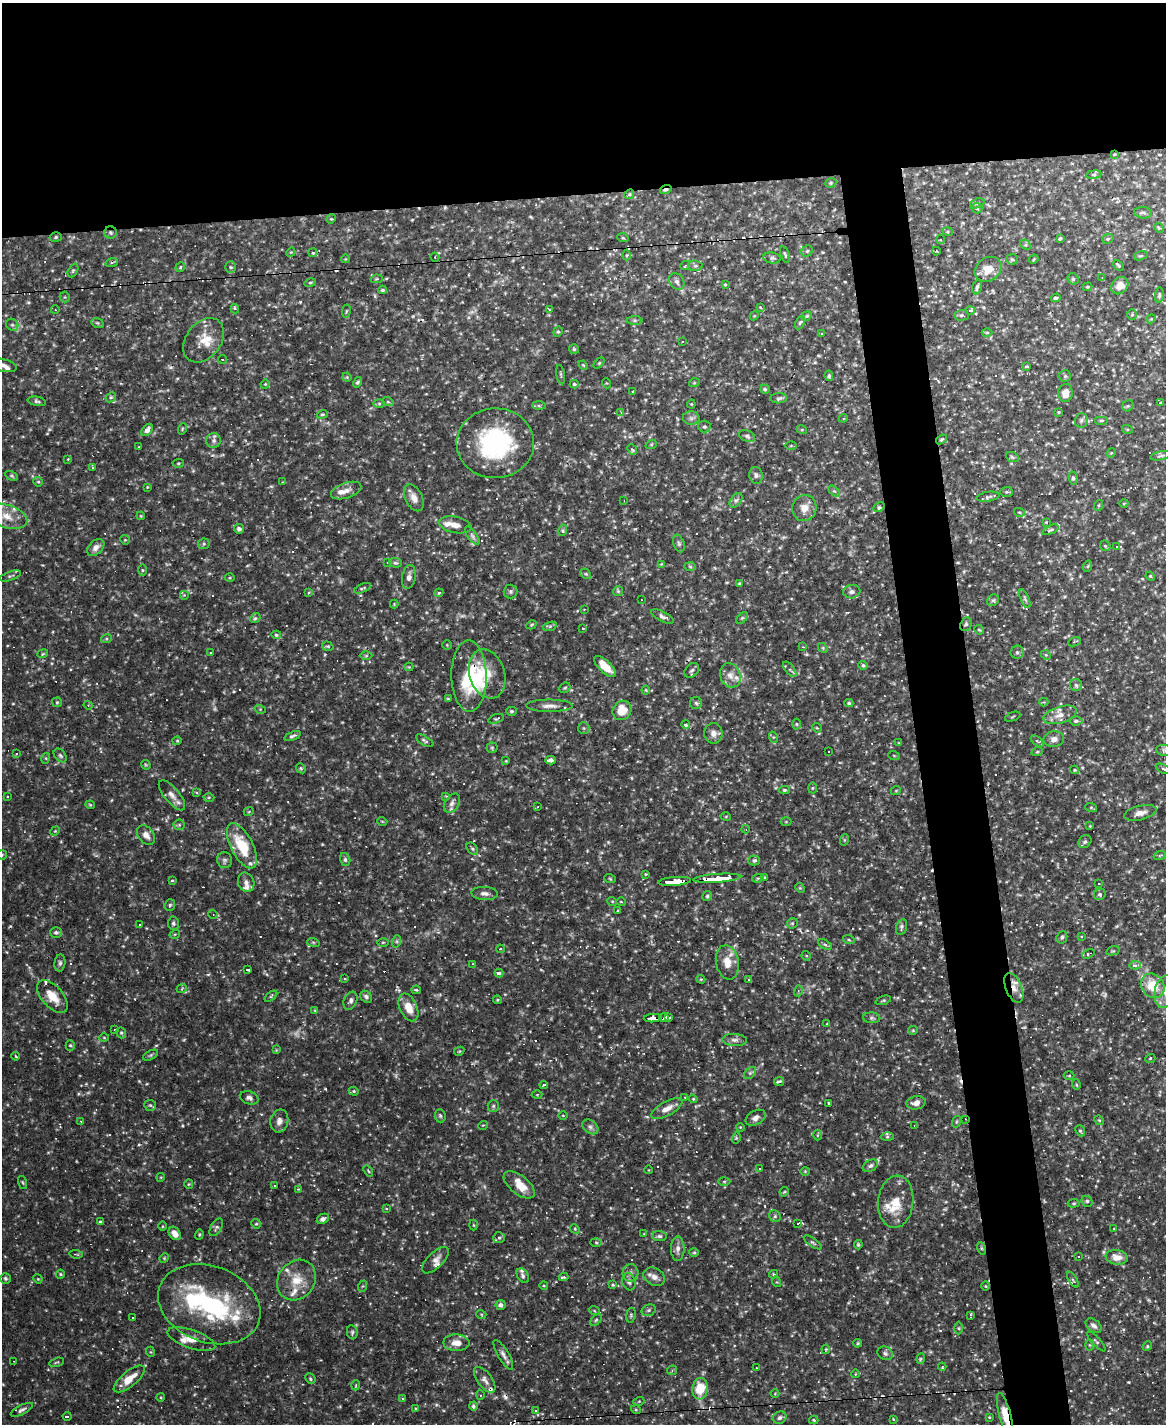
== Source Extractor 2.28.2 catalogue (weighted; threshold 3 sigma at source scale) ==
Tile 2 of 4 x 3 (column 2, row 1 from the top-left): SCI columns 1165-2328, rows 3082-4503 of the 4655 x 4633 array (HDU 1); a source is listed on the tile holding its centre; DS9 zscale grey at full resolution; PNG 1168 x 1426 px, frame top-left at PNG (2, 3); each listed source drawn as its Kron ellipse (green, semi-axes under 4 px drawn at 4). Shown black and unused: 18% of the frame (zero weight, under 2 of 3 exposures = <1% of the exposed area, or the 3 px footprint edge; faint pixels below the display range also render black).
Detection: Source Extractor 2.28.2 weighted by HDU 2 'WHT'; one run over the whole footprint, this tile lists its part. Background 0.123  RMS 0.0039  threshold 0.0176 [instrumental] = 3 sigma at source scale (4.5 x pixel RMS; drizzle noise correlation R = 1.50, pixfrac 1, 0.05/0.05 arcsec/px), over >= 5 px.
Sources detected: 596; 6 too faint to see at this stretch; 3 inside a brighter object's white glare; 71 cosmic-ray / hot-pixel residue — neither listed nor drawn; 20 inside a brighter listed object's ellipse — not listed separately; the other 496 listed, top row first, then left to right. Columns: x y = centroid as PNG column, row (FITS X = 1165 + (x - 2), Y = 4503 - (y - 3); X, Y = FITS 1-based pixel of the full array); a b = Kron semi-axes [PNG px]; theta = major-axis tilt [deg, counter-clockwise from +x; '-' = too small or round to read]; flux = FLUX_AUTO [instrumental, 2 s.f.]
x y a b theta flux
1115 154 4 2 - 0.3
1094 175 7 4 8 0.66
831 183 6 4 21 0.57
666 190 6 3 18 0.88
629 194 5 4 - 0.55
977 203 7 4 20 0.72
977 208 5 5 - 0.64
1143 213 9 5 -6 1.1
331 219 5 4 - 0.4
1159 228 5 4 - 0.46
948 232 5 3 - 0.49
110 233 6 6 - 0.91
56 237 6 4 17 0.64
623 238 5 3 - 0.41
1060 238 4 2 - 0.46
1108 239 6 4 21 0.58
941 240 4 3 - 1.2
1026 245 6 4 -45 0.62
807 251 6 5 - 0.76
936 251 4 2 - 0.28
291 252 5 4 - 0.35
313 253 4 3 - 0.96
785 254 9 3 -71 0.54
627 255 5 3 - 0.42
1141 256 7 4 18 0.57
435 257 4 4 - 0.57
772 258 8 5 -8 1
345 259 4 3 - 0.3
1012 259 6 5 - 0.64
1034 259 5 4 - 0.41
112 262 6 4 19 0.5
1118 265 6 3 -45 0.48
685 266 5 3 - 0.45
695 266 7 5 -6 0.81
180 267 5 4 - 0.64
231 267 6 5 - 0.9
988 269 14 11 35 5.3
73 270 7 4 63 0.6
1102 278 3 3 - 0.35
376 279 6 4 11 0.52
1073 279 6 5 - 0.67
677 282 9 7 -54 1.3
310 283 6 4 15 0.58
725 284 3 3 - 0.38
1120 286 9 7 45 4
977 287 7 4 76 0.99
1088 287 5 3 - 0.5
383 290 4 3 - 0.62
1159 295 8 4 83 0.59
65 297 5 5 - 0.51
1056 298 5 3 - 0.78
761 307 3 3 - 1.9
235 309 5 3 - 0.72
55 310 4 3 - 0.32
550 310 3 3 - 0.88
346 311 7 3 81 0.46
970 311 4 3 - 23
961 315 7 5 2 0.79
1132 315 5 4 - 0.52
754 316 4 3 - 0.37
807 316 5 4 - 0.56
1151 319 5 3 - 0.35
635 321 8 4 0 0.62
800 322 7 4 62 0.65
97 323 6 4 -20 0.6
12 325 6 5 - 0.87
558 332 5 4 - 0.54
821 333 3 2 - 0.5
987 333 5 3 - 0.41
204 340 24 17 52 7.7
683 342 3 3 - 13
574 349 5 5 - 0.56
222 359 4 3 - 10
599 363 6 4 45 0.51
4 365 13 6 -13 1.9
583 365 5 4 - 0.38
1026 367 3 3 - 2.3
561 375 10 3 -80 0.56
829 376 5 4 - 0.67
1065 376 6 6 - 0.66
347 377 5 4 - 0.4
358 382 5 4 - 0.8
606 383 5 3 - 0.34
694 383 5 3 - 0.39
265 384 4 4 - 0.42
574 384 4 4 - 1
765 389 4 4 - 0.55
633 391 3 3 - 0.53
1065 393 9 7 86 3.7
111 397 6 4 44 0.67
779 398 8 5 4 0.91
37 401 9 4 -11 0.84
388 402 6 3 -19 0.48
379 403 6 4 0 0.51
1161 403 3 3 - 0.47
691 404 4 4 - 0.4
539 406 7 4 -1 0.76
1128 406 6 5 - 0.6
621 412 4 3 - 0.33
1059 412 3 3 - 0.39
322 414 6 4 19 0.56
691 418 8 6 0 1.3
843 418 4 4 - 0.51
1081 420 7 6 - 1
1101 420 7 3 0 0.55
704 427 6 6 - 0.74
182 429 6 3 72 0.41
1127 429 5 3 - 0.42
147 430 7 4 51 1.7
802 430 5 3 - 0.47
747 436 8 5 -23 0.99
941 439 6 3 36 0.48
214 440 7 7 - 1.4
495 443 38 35 2 50
651 445 6 3 19 0.4
791 446 5 3 - 0.37
139 447 3 3 - 0.3
632 450 5 4 - 0.68
1111 453 5 3 - 0.38
1161 456 11 3 11 0.75
1012 457 6 5 - 0.66
68 459 2 2 - 0.27
178 463 6 4 6 0.5
93 467 3 3 - 0.58
756 475 8 6 -80 1.2
12 476 7 4 -27 0.56
1073 478 6 4 -80 0.7
38 482 5 4 - 0.5
283 482 2 2 - 0.32
147 487 4 4 - 0.34
346 491 16 7 18 2.8
834 491 6 4 -43 0.55
1006 492 6 5 - 0.64
988 497 11 5 9 1.1
414 498 14 8 -64 2.9
736 500 8 5 52 1.1
624 501 4 3 - 0.36
1124 503 4 3 - 0.33
1099 505 5 3 - 0.44
879 507 6 4 32 0.62
804 508 13 12 - 4.2
1019 512 5 3 - 0.45
7 516 21 11 -17 6.1
141 516 4 3 - 0.35
1046 522 3 3 - 0.34
455 525 16 8 -12 2.9
239 529 5 4 - 1.1
563 530 6 4 73 0.57
1050 530 9 4 21 0.82
472 536 11 4 -55 1.1
125 540 5 4 - 0.41
679 543 9 5 -73 1
204 544 6 5 - 0.64
1105 546 6 4 -44 0.58
1117 546 3 3 - 0.43
96 547 10 6 45 2.1
387 563 3 3 - 0.43
395 563 6 5 - 0.72
661 564 4 4 - 0.34
1088 566 6 3 71 0.45
690 567 6 4 -2 0.54
142 570 6 4 -89 0.52
586 574 6 4 -42 0.59
10 576 11 3 19 0.69
1150 576 5 3 - 0.42
230 577 5 3 - 0.41
409 577 12 7 80 2
740 584 4 4 - 0.61
362 588 9 3 23 0.62
618 591 5 5 - 0.57
309 592 4 3 - 0.72
511 592 7 7 - 0.91
852 592 8 6 5 1.5
439 593 4 4 - 0.49
184 595 5 5 - 0.46
1025 599 10 4 -66 0.8
641 600 2 2 - 0.22
993 600 6 5 - 0.72
394 604 4 4 - 0.34
584 609 3 3 - 0.33
663 617 12 5 -25 1.3
255 618 5 4 - 0.55
742 618 7 4 44 0.56
966 624 7 5 68 0.88
531 625 5 3 - 0.42
550 626 7 4 19 0.71
583 629 3 2 - 0.31
979 630 5 4 - 0.48
276 635 5 4 - 0.59
106 639 5 3 - 0.51
1075 642 6 3 22 0.54
447 645 5 4 - 0.43
328 646 6 4 -18 0.5
803 647 4 3 - 0.34
823 648 5 4 - 0.45
210 652 3 3 - 19
1017 652 6 6 - 1
43 654 6 3 21 0.44
1046 655 5 4 - 0.48
366 656 6 4 1 0.61
863 665 5 4 - 0.64
605 666 14 6 -44 5.6
409 667 4 4 - 0.39
790 669 9 4 -52 0.82
692 670 8 6 44 1.1
487 674 25 17 -72 8.6
730 675 12 10 -69 3.4
469 676 36 17 -89 18
1076 685 6 6 - 0.9
565 688 6 5 - 0.55
646 690 4 4 - 0.37
448 699 3 3 - 0.39
57 702 5 5 - 0.54
1044 702 4 4 - 0.38
696 703 6 6 - 0.82
849 703 4 4 - 0.51
88 705 4 3 - 0.38
549 706 23 6 0 2.8
260 709 5 3 - 0.41
622 710 10 9 - 7.6
512 711 5 4 - 0.63
1060 715 17 8 17 3.6
1013 717 8 2 21 0.41
496 719 8 3 17 0.53
1076 721 6 4 6 1
797 724 5 3 - 0.44
686 725 4 4 - 0.86
584 728 6 5 - 0.75
817 728 5 4 - 0.39
713 733 10 9 - 2.2
292 736 9 4 20 0.89
773 737 6 4 -71 0.48
1054 739 10 7 6 2
177 741 4 4 - 0.42
425 741 10 4 -32 0.92
1037 741 7 3 -36 0.67
899 743 4 2 - 0.27
492 748 5 5 - 0.55
1164 750 8 5 -9 1
829 751 3 3 - 2.1
1037 752 6 3 19 0.45
16 754 3 3 - 1.2
60 756 8 5 -49 0.85
894 756 6 3 -20 0.43
46 758 5 3 - 0.44
551 760 5 4 - 1.5
506 761 3 3 - 0.31
146 765 5 4 - 0.4
301 768 5 4 - 0.53
1163 769 8 4 -25 0.92
1075 770 4 4 - 0.47
812 788 5 3 - 0.37
785 790 5 4 - 0.61
896 790 5 3 - 0.32
196 793 3 3 - 3.4
172 795 18 7 -50 2.8
446 796 4 4 - 0.4
7 797 3 2 - 0.33
209 797 5 3 - 0.43
452 803 10 7 58 1.6
90 805 4 4 - 0.43
538 807 3 3 - 0.47
1091 807 6 4 -19 0.51
249 811 5 3 - 0.33
1140 813 16 7 13 2.8
726 817 5 3 - 0.38
382 821 5 3 - 0.32
786 822 5 3 - 0.36
179 825 5 5 - 0.65
1090 826 4 4 - 0.3
746 829 4 3 - 0.34
55 831 5 4 - 0.43
146 835 11 7 -50 2.3
844 840 6 3 72 0.42
1085 842 7 6 - 0.91
242 846 25 11 -62 14
472 849 7 5 -48 0.68
2 855 5 5 - 0.51
1160 855 6 3 20 0.46
345 859 7 5 -75 0.78
225 860 8 7 - 1.1
754 860 6 5 - 0.83
645 874 4 3 - 0.35
717 878 24 3 4 140
758 878 6 3 18 0.46
764 878 3 2 - 0.36
610 879 6 3 -20 0.44
172 880 3 3 - 0.49
675 881 16 3 4 94
246 882 10 8 -69 1.7
1099 884 2 2 - 0.28
800 888 5 4 - 0.4
485 893 13 6 -4 1.8
1100 894 6 5 - 0.97
707 896 5 4 - 0.71
612 901 5 3 - 0.35
621 902 4 3 - 0.32
170 905 6 5 - 0.66
617 911 3 2 - 0.5
213 914 5 3 - 0.35
173 923 7 5 87 0.85
792 923 5 5 - 0.66
139 925 3 3 - 1.2
901 927 8 5 75 0.91
56 932 6 5 - 0.96
175 934 5 3 - 0.39
1081 936 4 3 - 0.41
1062 937 6 5 - 0.8
849 940 6 4 -19 0.53
397 941 6 4 72 0.69
313 942 6 4 -19 0.5
383 942 6 4 1 0.39
825 944 7 4 -32 0.74
500 949 4 3 - 0.62
1113 951 7 4 13 0.53
1088 954 6 4 22 0.76
806 956 5 4 - 0.53
727 962 17 11 -79 5.4
60 963 8 5 83 0.94
473 964 3 2 - 0.39
1135 965 6 3 4 6.2
247 970 3 2 - 0.47
499 973 4 3 - 35
344 979 4 3 - 0.43
701 979 4 4 - 0.44
749 980 3 3 - 0.58
1153 986 13 11 -50 10
182 988 5 3 - 0.39
1014 988 15 8 -68 4.3
416 990 5 3 - 0.56
798 991 5 3 - 0.56
1165 991 17 10 78 3.6
52 996 20 10 -49 6.7
271 996 7 3 39 0.56
366 997 6 5 - 1.1
497 1000 4 4 - 0.39
883 1000 8 4 18 0.54
350 1001 9 6 65 1.4
408 1007 15 8 -66 5.6
315 1010 4 3 - 0.34
664 1017 4 3 - 18
653 1018 9 3 4 28
668 1018 4 3 - 16
872 1018 8 5 -2 0.88
827 1024 3 3 - 0.38
114 1030 2 2 - 0.36
913 1030 5 4 - 0.45
121 1033 6 4 -69 0.64
104 1038 5 3 - 0.36
735 1040 12 6 -4 1.7
70 1045 5 4 - 0.56
276 1050 4 4 - 0.34
459 1051 5 4 - 0.4
151 1055 8 4 28 0.64
16 1056 4 3 - 0.39
1150 1059 5 3 - 0.37
750 1073 7 4 45 0.87
1069 1076 5 3 - 0.4
779 1081 5 3 - 1.8
1076 1084 5 4 - 0.57
544 1085 4 3 - 1.9
354 1091 5 4 - 0.48
537 1095 5 3 - 0.36
685 1097 3 3 - 0.42
249 1098 9 6 -17 1.5
693 1099 4 3 - 0.4
829 1103 3 3 - 0.7
916 1103 9 6 11 2.3
150 1105 6 5 - 0.71
493 1106 6 5 - 0.77
667 1109 17 7 29 3.2
563 1115 4 3 - 0.3
440 1116 6 5 - 0.73
755 1118 11 7 29 1.7
965 1119 3 2 - 0.26
1099 1120 5 4 - 0.48
81 1121 3 3 - 0.38
279 1121 12 9 76 2.4
956 1122 6 4 71 0.54
483 1125 5 3 - 0.31
914 1125 3 2 - 0.29
590 1127 9 6 -40 1.3
740 1127 4 3 - 0.34
1080 1131 6 4 -66 0.61
817 1135 5 3 - 0.38
887 1137 6 4 -1 0.62
736 1138 6 3 73 0.45
870 1166 8 5 30 1.1
760 1168 3 3 - 9.9
649 1170 4 3 - 0.26
368 1171 6 3 -53 0.44
805 1171 4 4 - 0.47
161 1177 4 3 - 0.34
724 1181 6 4 0 0.56
22 1182 7 3 -71 0.44
189 1184 4 4 - 0.42
519 1185 18 9 -38 5.3
274 1186 3 3 - 8.3
298 1189 3 3 - 0.32
784 1192 5 3 - 0.41
1087 1201 6 5 - 0.74
896 1202 26 17 84 9.9
1074 1203 6 4 5 0.54
386 1208 3 3 - 0.41
775 1216 6 5 - 0.7
323 1219 6 5 - 1.8
100 1222 4 3 - 0.73
797 1223 3 3 - 18
256 1224 5 4 - 0.49
473 1225 5 3 - 0.37
162 1226 5 3 - 0.39
216 1227 9 5 59 0.97
575 1229 5 4 - 0.48
1114 1229 4 2 - 0.27
175 1233 7 5 -56 2.9
199 1234 5 4 - 0.49
644 1234 4 4 - 0.33
659 1236 7 5 -3 0.96
499 1238 6 5 - 0.86
596 1242 6 4 -2 0.49
813 1242 10 4 -35 0.85
858 1245 4 3 - 0.56
981 1248 6 4 -71 0.6
678 1249 12 7 -89 1.9
694 1252 5 4 - 0.48
76 1254 7 3 -7 0.5
1079 1256 3 2 - 0.37
1117 1257 11 7 -8 4
164 1258 5 4 - 0.42
435 1260 17 7 44 2.3
630 1273 8 8 - 1.5
60 1274 4 4 - 0.46
773 1274 4 4 - 0.46
523 1276 8 5 -57 0.88
563 1277 5 3 - 1.6
654 1277 11 8 -29 2.4
5 1278 5 5 - 0.67
38 1279 5 3 - 0.36
296 1280 21 18 52 8.5
1073 1280 9 4 -59 0.76
629 1282 9 6 -75 1.5
777 1282 5 3 - 0.39
613 1285 4 4 - 0.52
363 1286 6 3 70 0.45
544 1286 4 3 - 0.35
986 1286 4 3 - 0.33
209 1304 53 38 -20 47
501 1305 5 5 - 1.4
594 1310 5 3 - 0.42
649 1310 7 5 16 0.9
481 1314 5 3 - 0.37
631 1315 7 4 81 0.62
970 1315 3 2 - 0.61
133 1317 3 3 - 1.6
596 1320 7 4 45 0.64
1094 1326 9 6 -37 1.4
959 1328 6 4 -89 0.54
352 1332 7 5 -81 0.78
191 1339 25 9 -19 4.7
1096 1341 13 4 -48 0.8
456 1343 13 8 -1 3.5
857 1343 4 3 - 0.51
1090 1345 6 4 -90 0.54
1147 1346 5 4 - 0.47
826 1349 5 3 - 0.43
151 1352 5 3 - 0.36
885 1353 8 6 -27 1.2
503 1355 17 5 -60 1.9
921 1359 5 4 - 0.68
14 1361 2 2 - 0.24
57 1362 7 3 15 0.49
942 1367 4 4 - 0.44
756 1368 3 2 - 0.26
672 1370 5 5 - 0.57
855 1374 4 3 - 0.29
129 1379 19 7 39 6.3
310 1379 5 4 - 0.58
485 1380 15 7 -53 2.2
356 1385 5 3 - 0.37
700 1389 11 7 83 11
775 1394 4 3 - 0.3
480 1395 4 4 - 0.46
161 1397 4 3 - 0.33
402 1398 3 3 - 0.48
639 1401 5 3 - 0.35
473 1406 4 4 - 0.91
416 1408 3 3 - 0.48
22 1410 12 4 27 1.1
636 1410 5 3 - 0.37
535 1411 3 3 - 0.59
67 1416 4 3 - 7.3
1005 1416 24 6 -76 7
989 1417 3 3 - 0.37
780 1418 7 6 - 1.1
893 1419 3 3 - 0.49
814 1420 5 4 - 0.42
Overlapping masked pixels (flux is a lower limit): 13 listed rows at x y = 666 190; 110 233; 966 624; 469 676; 242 846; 717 878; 675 881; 1153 986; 1014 988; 664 1017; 653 1018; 965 1119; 1005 1416
Isophote crosses this tile's border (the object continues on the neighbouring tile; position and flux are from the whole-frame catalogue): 6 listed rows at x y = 4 365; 7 516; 1164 750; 2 855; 1165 991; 1005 1416
Unlisted compact peaks at least as high as the median listed source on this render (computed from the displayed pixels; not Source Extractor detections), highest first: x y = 325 1089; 920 923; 1128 1382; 1081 979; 688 1217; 635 529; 300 302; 599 1036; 139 1081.